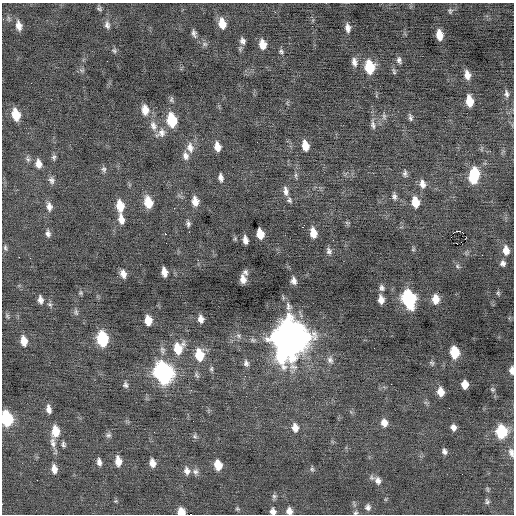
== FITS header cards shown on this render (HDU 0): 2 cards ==
NAXIS1  =                  512 / Axis length
NAXIS2  =                  512 / Axis length

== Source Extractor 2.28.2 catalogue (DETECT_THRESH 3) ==
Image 512 x 512 px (HDU 0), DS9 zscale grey, 1 PNG px = 1 image px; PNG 516 x 516 px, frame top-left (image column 1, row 512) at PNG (2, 3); no overlay
Background -0.0279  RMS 0.73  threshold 2.19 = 3 sigma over >= 5 px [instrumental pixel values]
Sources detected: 143; all 143 listed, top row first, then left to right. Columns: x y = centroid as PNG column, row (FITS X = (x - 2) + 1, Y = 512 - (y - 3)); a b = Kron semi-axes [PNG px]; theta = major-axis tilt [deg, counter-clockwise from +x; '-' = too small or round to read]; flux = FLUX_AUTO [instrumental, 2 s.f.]
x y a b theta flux
99 9 7 5 -34 91
450 11 8 6 -74 110
275 12 2 2 - 180
222 24 11 7 -78 660
107 25 11 7 -82 190
19 26 10 6 -80 330
348 28 9 5 -84 230
194 33 10 6 -68 150
439 35 9 5 -82 600
242 41 9 7 -76 190
205 44 8 6 -21 120
262 44 9 6 -82 550
114 51 7 6 - 99
281 51 7 5 -71 100
399 60 9 5 -74 150
354 62 11 6 -80 240
370 67 11 7 -81 2000
82 70 8 4 0 87
394 71 9 4 -72 94
467 75 10 6 -79 370
506 94 10 6 -77 160
171 100 8 5 -79 110
469 101 10 6 -83 790
145 110 13 8 -83 520
16 115 10 7 -76 980
384 116 8 6 80 140
410 117 9 5 -79 120
172 120 11 7 -80 1900
373 125 14 6 -80 190
153 126 14 9 -70 380
161 133 15 10 40 360
305 146 10 6 -78 570
217 147 9 6 -78 440
190 148 15 9 -78 420
185 156 10 7 -72 240
54 157 7 5 80 110
28 159 9 6 -53 140
38 164 10 7 -78 350
104 169 8 7 - 130
405 173 9 5 -89 130
296 176 10 3 -82 99
474 176 14 8 78 2100
221 177 8 5 -83 220
51 180 10 7 -67 180
422 184 11 7 -80 300
286 191 12 6 -81 260
394 196 9 6 -81 150
289 200 8 6 -61 130
195 201 11 7 -81 430
148 202 11 7 -76 950
415 202 10 6 -82 820
120 206 12 7 -82 880
49 207 12 7 -81 280
121 219 11 6 -77 400
347 223 6 4 -20 66
188 224 7 5 -85 130
302 227 4 2 - 340
460 231 3 2 - 14000
189 232 2 2 - 120
48 233 9 6 -80 180
313 233 9 6 -79 610
165 234 2 2 - 280
260 234 9 6 -80 700
451 237 2 2 - 16
245 240 8 5 -80 270
5 248 8 5 -79 100
413 249 5 5 - 63
506 250 10 7 -83 450
329 251 8 7 - 160
19 257 2 2 - 390
503 263 6 6 - 170
457 266 7 5 -37 93
164 272 8 5 -79 390
245 272 7 6 - 150
123 274 8 6 -70 290
243 279 8 5 -84 330
294 281 7 5 -80 240
382 288 8 6 -86 150
81 293 6 5 - 71
498 293 7 5 -80 84
409 298 11 8 -77 6800
381 299 7 5 -84 340
435 299 10 7 -86 530
40 300 9 5 -79 220
50 304 7 5 -20 100
288 306 13 8 -79 270
76 312 9 5 -80 120
7 316 8 5 -69 87
201 319 8 5 -78 280
148 320 8 6 -81 620
238 336 8 7 - 150
291 337 15 13 -73 100000
102 339 11 7 -80 3200
24 341 10 6 -81 530
178 348 14 11 72 1000
454 352 9 7 -81 1600
199 355 12 8 -82 1300
281 356 20 12 -69 2500
330 360 10 8 -70 220
246 363 9 6 -75 180
432 363 7 6 - 90
211 369 7 5 77 89
512 370 9 5 -90 260
164 373 12 10 -73 14000
245 376 2 2 - 26
465 384 7 6 - 550
125 385 7 6 - 140
492 390 6 6 - 88
440 392 8 6 -81 520
48 409 10 6 -80 260
7 419 10 7 -79 3500
384 423 9 7 -80 370
295 427 11 8 -79 370
453 427 7 5 -73 230
55 431 13 8 -89 780
501 432 10 8 -90 2400
108 435 8 6 3 130
195 436 7 6 - 110
53 442 14 8 -82 310
63 444 5 3 - 100
444 451 7 6 - 150
511 452 12 7 -76 230
118 461 10 6 -84 510
99 462 9 5 -79 210
152 463 8 6 -75 340
218 465 9 7 -78 770
54 469 9 6 -82 340
312 469 7 6 - 96
187 471 10 7 -77 260
195 472 9 8 - 190
378 480 12 9 -69 290
488 489 8 4 -81 79
274 496 7 7 - 110
116 501 5 4 - 58
487 501 8 6 -75 120
2 504 2 2 - 320
368 507 9 7 -87 180
237 509 6 5 - 70
273 511 7 6 - 210
289 511 8 6 -82 270
181 512 7 6 - 570
355 513 7 5 28 86
190 514 3 2 - 1500
At the frame edge (FLAGS 8, measured only in part): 9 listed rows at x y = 512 370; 7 419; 511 452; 2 504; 273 511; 289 511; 181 512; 355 513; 190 514